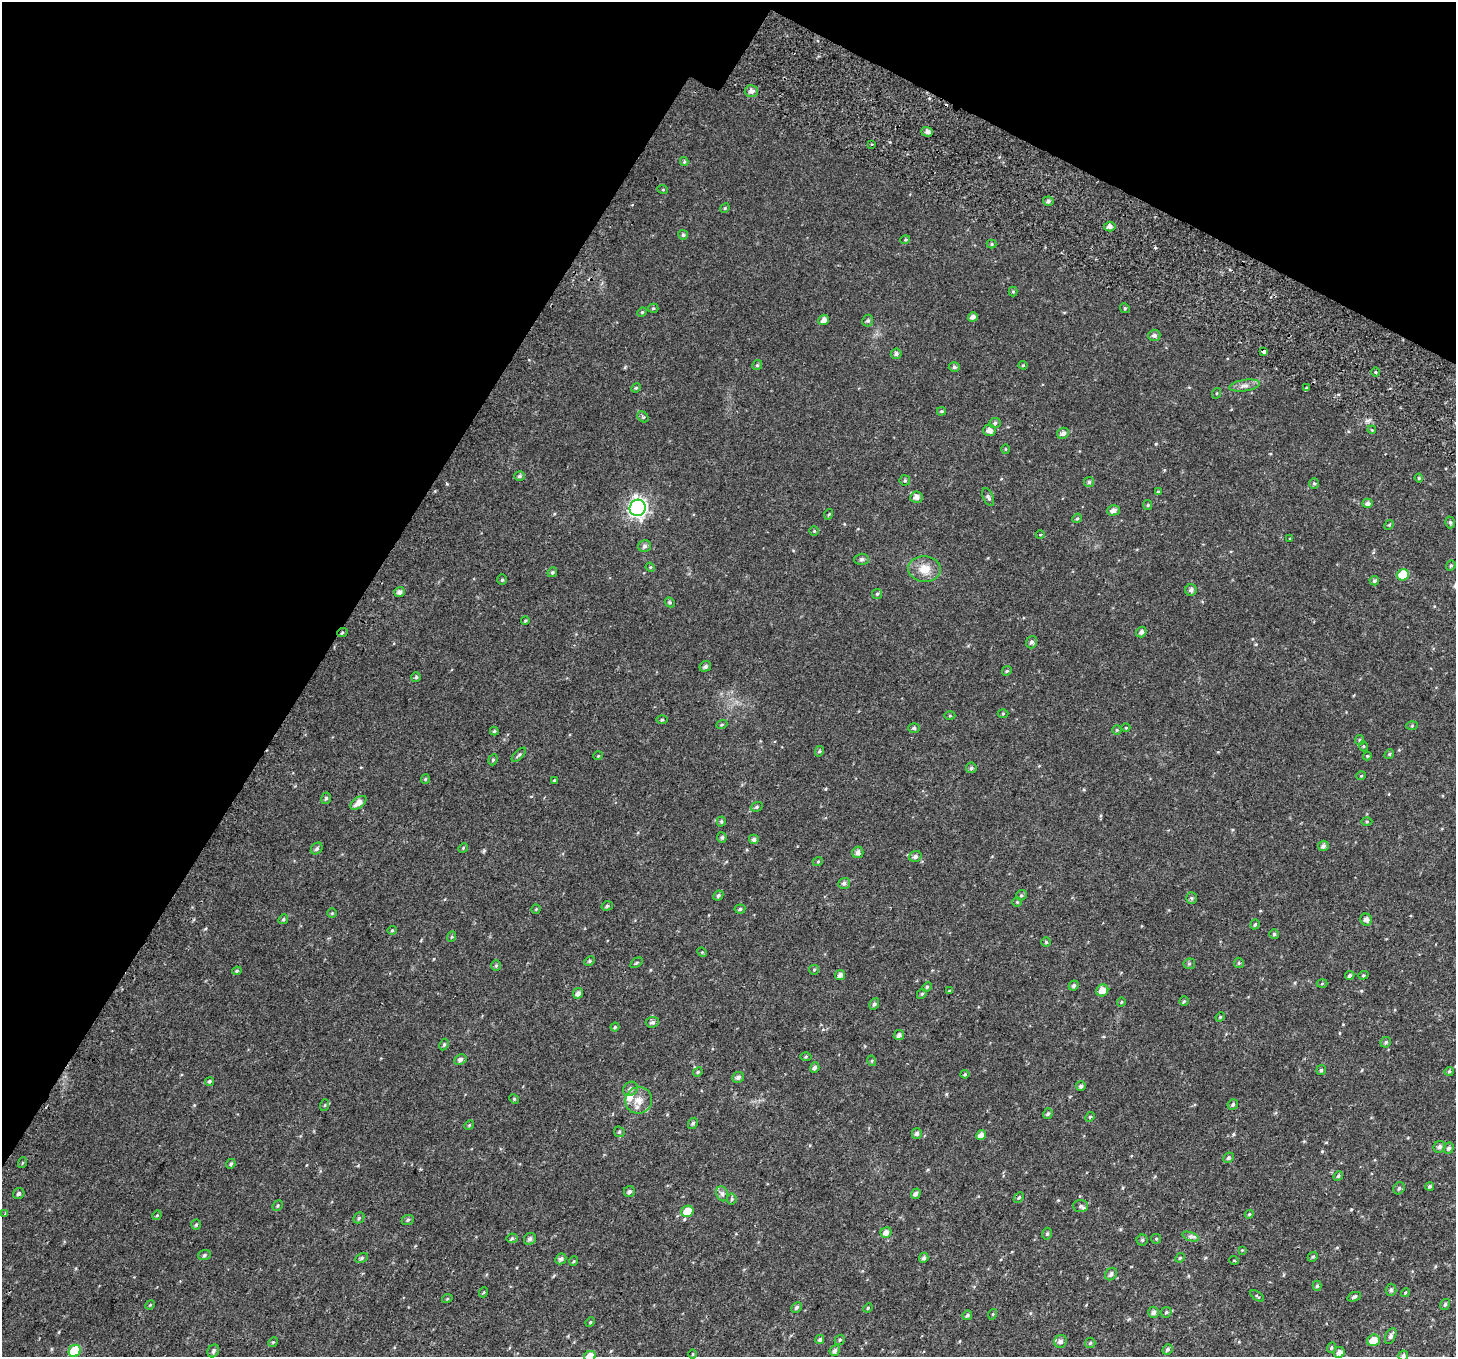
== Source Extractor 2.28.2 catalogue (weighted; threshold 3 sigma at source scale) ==
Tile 2 of 4 x 4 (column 2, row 1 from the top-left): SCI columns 1531-2984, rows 4375-5729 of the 5977 x 6104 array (HDU 1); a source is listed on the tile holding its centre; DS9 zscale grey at full resolution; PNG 1458 x 1359 px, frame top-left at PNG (2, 2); each listed source drawn as its Kron ellipse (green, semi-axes under 4 px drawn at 4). Shown black and unused: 28% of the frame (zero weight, under 2 of 3 exposures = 6% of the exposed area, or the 3 px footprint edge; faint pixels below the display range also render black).
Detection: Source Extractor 2.28.2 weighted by HDU 2 'WHT'; one run over the whole footprint, this tile lists its part. Background 0.0277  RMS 0.0088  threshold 0.0395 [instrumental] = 3 sigma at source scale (4.5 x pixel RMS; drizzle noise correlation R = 1.50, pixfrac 1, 0.0396/0.0396 arcsec/px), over >= 5 px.
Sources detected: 251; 2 cosmic-ray / hot-pixel residue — neither listed nor drawn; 2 inside a brighter listed object's ellipse — not listed separately; the other 247 listed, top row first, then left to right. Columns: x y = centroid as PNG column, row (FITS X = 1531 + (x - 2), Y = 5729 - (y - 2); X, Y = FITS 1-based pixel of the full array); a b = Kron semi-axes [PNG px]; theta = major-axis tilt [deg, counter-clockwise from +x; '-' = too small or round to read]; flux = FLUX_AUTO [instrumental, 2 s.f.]
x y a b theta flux
751 91 6 6 - 3.2
927 132 6 5 - 2.8
872 144 2 2 - 0.82
684 162 4 4 - 0.94
663 190 5 3 - 0.6
1048 201 5 4 - 1.9
725 208 5 4 - 0.81
1110 227 6 5 - 2.9
683 235 5 5 - 1.4
905 240 5 3 - 0.73
992 244 5 4 - 1.1
1013 292 5 4 - 1
653 308 5 4 - 1
1125 308 5 4 - 1.2
642 312 5 4 - 0.82
973 317 5 4 - 3.3
824 320 5 5 - 4
868 321 6 5 - 1.4
1154 335 6 5 - 2.5
1264 352 4 3 - 3.3
896 354 5 5 - 2.1
757 365 5 4 - 1.2
1023 365 4 4 - 0.89
954 367 5 4 - 1.5
1375 372 5 3 - 0.86
1244 386 15 5 9 4.2
636 388 5 4 - 1
1307 388 3 3 - 2.6
1217 393 5 3 - 0.73
941 411 4 3 - 1.1
643 417 6 4 -42 1.1
995 423 6 5 - 1.5
989 430 6 6 - 4.9
1372 430 4 3 - 0.7
1063 433 6 5 - 2.9
1005 449 5 3 - 0.73
520 476 5 4 - 1.6
1419 478 4 4 - 1
905 480 5 5 - 1.2
1089 482 5 5 - 1.3
1314 483 5 4 - 1.1
1158 492 4 4 - 1.1
916 497 6 5 - 3.5
988 497 9 5 -67 2
1368 503 5 4 - 2.5
1148 505 5 4 - 1
638 508 8 8 - 310
1113 510 6 5 - 3.8
829 514 5 3 - 0.78
1077 518 5 4 - 1.1
1450 522 6 4 -73 1.3
1389 525 5 4 - 0.99
814 531 4 4 - 0.76
1040 535 4 3 - 0.65
1290 539 3 2 - 1
645 546 6 6 - 1.9
861 559 7 5 2 1.7
1451 566 5 4 - 1.1
650 567 5 4 - 0.83
924 569 16 13 -4 12
552 572 5 4 - 1.2
1403 575 6 5 - 23
502 580 5 4 - 1.1
1374 581 5 4 - 1.6
1191 590 5 5 - 2.4
399 592 5 5 - 3.3
877 594 5 5 - 1.2
670 602 5 4 - 1.1
525 621 4 4 - 0.9
1141 632 5 5 - 2.7
342 633 5 3 - 0.96
1031 642 6 5 - 2.2
705 666 6 5 - 2.2
1007 671 5 4 - 1.1
416 677 5 5 - 1.3
1003 713 5 3 - 0.75
950 716 5 3 - 0.87
662 720 6 3 -1 0.94
722 725 6 3 20 0.96
1412 726 5 3 - 0.82
914 728 6 5 - 1.4
1126 728 4 3 - 0.61
1117 730 5 4 - 0.87
494 731 4 4 - 1.1
1359 740 5 4 - 1
1363 746 5 3 - 0.78
819 751 5 4 - 1
1389 754 5 4 - 1.1
519 755 9 4 43 1.5
598 756 5 3 - 0.65
1367 756 4 4 - 0.79
493 760 5 4 - 1.1
971 768 5 5 - 1.6
1361 776 5 3 - 0.7
425 779 5 4 - 0.82
554 780 4 3 - 0.76
326 798 6 4 73 1.4
358 803 9 5 37 6.3
757 807 6 4 21 1.3
721 821 5 4 - 1.2
1367 821 5 3 - 0.83
722 837 5 4 - 1.4
754 839 5 5 - 2.4
1323 846 5 5 - 2.7
317 848 6 5 - 1.8
463 848 5 4 - 0.88
858 852 6 5 - 2.9
915 856 6 5 - 2.3
818 861 5 3 - 0.69
844 883 6 5 - 1.9
718 895 5 4 - 1.7
1021 895 5 5 - 1.3
1191 898 6 5 - 1.3
1017 902 5 4 - 0.98
607 906 6 4 18 1.4
536 909 4 4 - 0.74
740 909 5 4 - 1.4
332 913 4 4 - 0.86
283 919 5 4 - 1.2
1366 920 6 5 - 3.3
1255 924 5 4 - 1.3
392 930 4 4 - 0.89
1274 934 5 5 - 1.2
451 937 5 3 - 0.88
1046 942 5 5 - 0.97
702 952 5 4 - 1
590 961 6 4 28 1.3
636 963 7 3 36 1
1239 963 5 5 - 1
1189 964 6 5 - 1.2
496 966 5 4 - 1.1
814 970 5 4 - 0.96
237 971 5 4 - 0.99
840 975 5 5 - 2.9
1363 975 5 4 - 1
1350 976 5 4 - 1.8
1322 983 5 3 - 0.86
1074 985 5 4 - 1.7
927 987 5 4 - 1.1
1102 990 6 5 - 7.5
949 991 4 3 - 0.76
578 993 5 5 - 3.5
922 994 5 4 - 1.2
1184 1001 5 4 - 1.1
1121 1002 4 3 - 0.57
874 1004 6 4 61 1.9
1220 1017 5 3 - 0.83
652 1022 6 5 - 2
615 1027 4 4 - 0.95
899 1035 5 5 - 2.4
1386 1042 5 5 - 1.4
444 1045 6 4 63 1.3
806 1057 5 3 - 0.94
460 1059 6 5 - 2.4
872 1061 5 3 - 0.84
815 1068 5 4 - 2.3
1321 1070 5 5 - 1.2
1449 1071 5 4 - 0.98
698 1072 5 4 - 0.89
965 1074 4 4 - 0.92
738 1077 6 5 - 2.3
210 1081 5 4 - 1.4
1081 1086 5 5 - 1.9
630 1089 8 6 46 2.8
514 1099 5 4 - 0.94
639 1100 13 13 - 9.1
1233 1104 5 5 - 1.5
325 1105 6 3 71 0.99
1048 1114 5 4 - 1.4
1090 1117 5 4 - 1.1
693 1123 6 4 59 1.3
469 1125 5 4 - 0.92
619 1132 5 5 - 1.1
917 1133 5 5 - 2.5
981 1135 5 4 - 5.1
1439 1147 6 5 - 2.3
1449 1148 5 5 - 2.1
1228 1158 5 5 - 1.6
22 1163 5 3 - 0.82
231 1164 5 4 - 1.4
1338 1176 5 4 - 1.1
1430 1186 4 4 - 1.3
1399 1188 6 5 - 1.7
629 1192 5 5 - 1.7
19 1194 6 5 - 2
722 1194 8 6 -69 2.4
916 1194 5 4 - 2.5
1019 1197 6 4 47 1.2
732 1199 5 5 - 1.3
278 1206 6 4 48 1.1
1080 1206 7 6 - 2
687 1211 6 5 - 16
5 1214 3 3 - 1.9
1249 1214 4 4 - 1
157 1215 5 3 - 0.76
359 1218 6 5 - 1.2
408 1220 6 5 - 1.3
196 1225 5 4 - 1.1
886 1232 5 5 - 4.2
1047 1234 6 4 76 1.2
1190 1236 9 4 -18 1.9
512 1238 5 5 - 1.2
530 1239 6 5 - 2.5
1156 1239 5 4 - 1.1
1142 1240 5 5 - 1.5
1242 1250 4 4 - 0.68
204 1255 6 5 - 1.5
1313 1257 5 4 - 1.1
362 1258 6 4 28 1.4
924 1258 5 4 - 2.1
1180 1258 5 4 - 1
561 1259 6 5 - 2.5
1234 1260 4 3 - 0.58
574 1261 5 3 - 0.78
1111 1274 7 5 47 2.4
1317 1286 5 4 - 1.2
1391 1290 6 5 - 1.9
484 1292 5 3 - 0.77
1405 1293 4 3 - 0.77
1257 1296 8 3 -35 0.88
1354 1297 7 4 20 1.4
447 1299 5 3 - 0.72
1445 1304 6 5 - 1.6
150 1305 5 4 - 0.77
796 1307 6 4 45 1.6
868 1308 5 4 - 0.84
1154 1312 5 5 - 2.6
1166 1312 6 5 - 1.3
993 1314 5 3 - 0.74
967 1315 5 4 - 1.7
590 1322 5 4 - 0.92
1391 1336 8 5 64 2.3
820 1339 5 4 - 1.9
840 1340 5 4 - 1.2
1373 1340 6 5 - 11
1060 1341 7 6 - 3.4
273 1342 5 4 - 0.88
1090 1343 5 5 - 1.2
1332 1348 5 4 - 1.2
1167 1349 5 5 - 1.8
75 1351 6 5 - 30
213 1351 7 5 62 2.1
835 1351 5 5 - 2.2
1339 1352 5 5 - 4
693 1354 5 3 - 0.71
1403 1355 5 5 - 1.7
590 1356 6 5 - 11
Overlapping masked pixels (flux is a lower limit): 2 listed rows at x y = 1264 352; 342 633
Isophote crosses this tile's border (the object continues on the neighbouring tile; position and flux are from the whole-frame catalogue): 2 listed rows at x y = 1403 1355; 590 1356